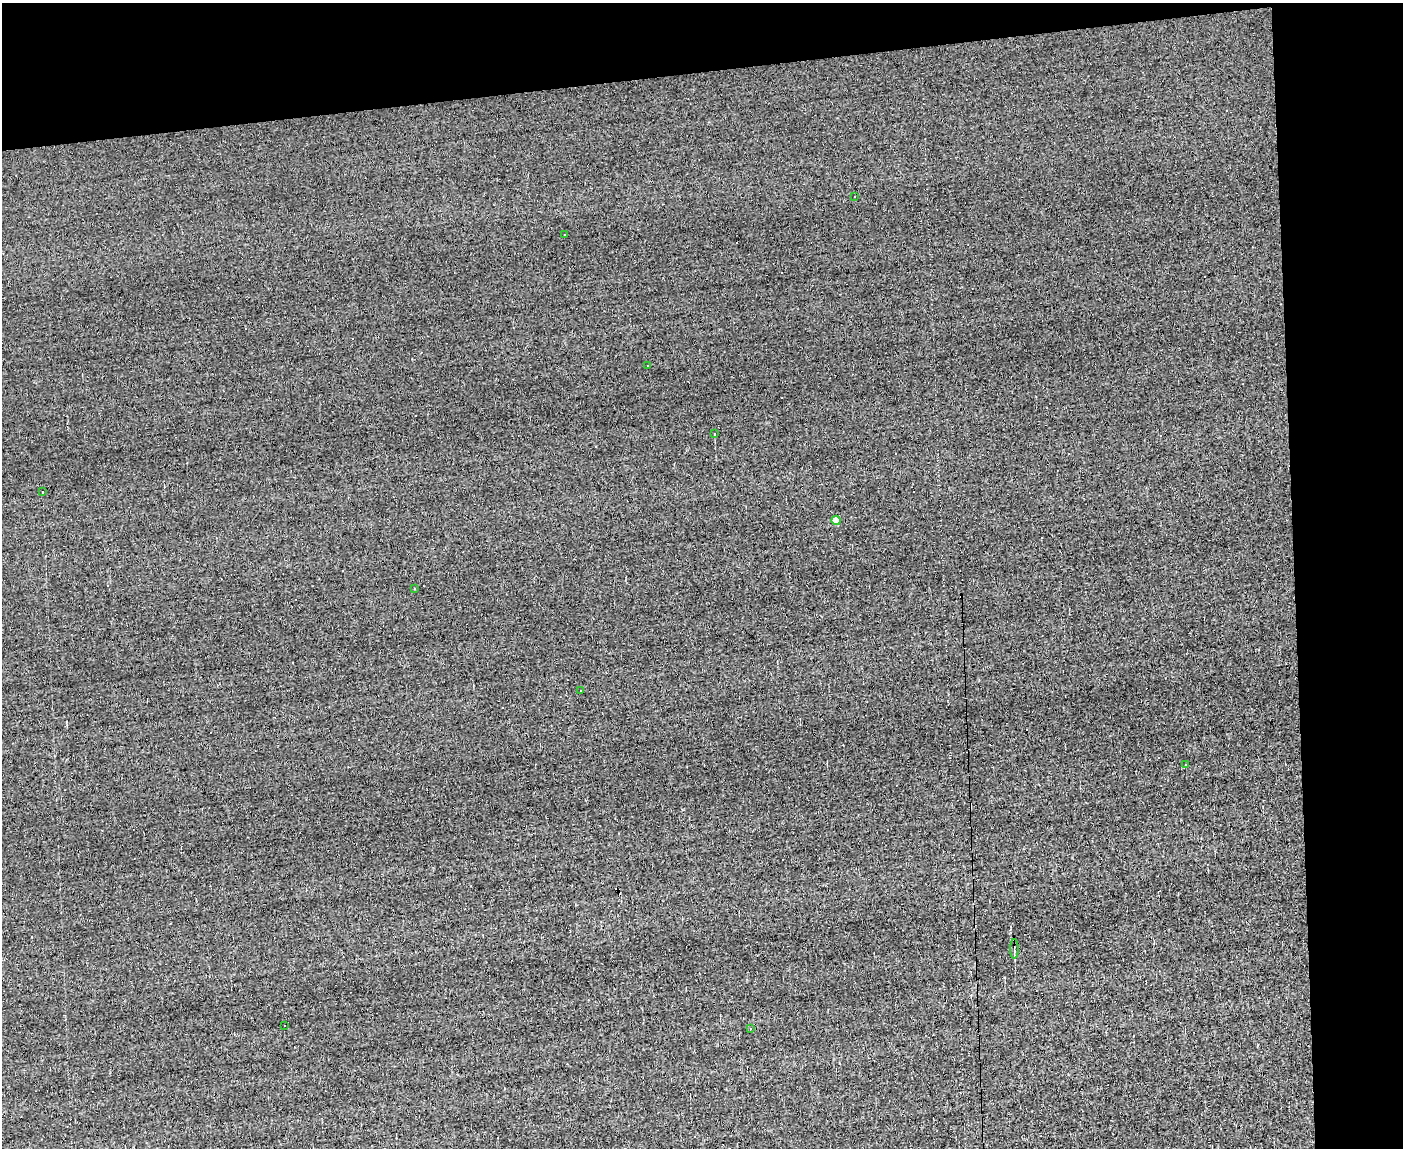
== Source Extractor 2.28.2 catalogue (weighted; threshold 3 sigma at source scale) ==
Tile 3 of 3 x 4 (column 3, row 1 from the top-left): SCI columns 2928-4328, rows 3437-4582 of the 4560 x 4582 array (HDU 1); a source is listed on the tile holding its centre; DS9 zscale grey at full resolution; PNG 1405 x 1150 px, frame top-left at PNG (2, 3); each listed source drawn as its Kron ellipse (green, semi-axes under 4 px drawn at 4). Shown black and unused: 14% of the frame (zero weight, under 3 of 5 exposures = <1% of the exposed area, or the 3 px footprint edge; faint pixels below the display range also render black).
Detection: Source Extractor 2.28.2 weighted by HDU 2 'WHT'; one run over the whole footprint, this tile lists its part. Background -0.00162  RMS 0.045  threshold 0.204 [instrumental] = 3 sigma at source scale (4.5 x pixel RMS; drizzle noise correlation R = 1.50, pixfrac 1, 0.05/0.05 arcsec/px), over >= 5 px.
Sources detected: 20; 8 cosmic-ray / hot-pixel residue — neither listed nor drawn; the other 12 listed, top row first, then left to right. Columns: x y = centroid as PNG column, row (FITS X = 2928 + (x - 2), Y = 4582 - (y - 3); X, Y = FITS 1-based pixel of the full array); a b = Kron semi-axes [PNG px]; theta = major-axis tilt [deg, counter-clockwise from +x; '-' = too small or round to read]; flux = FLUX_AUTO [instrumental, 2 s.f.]
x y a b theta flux
854 196 3 2 - 5.3
565 234 3 2 - 4.3
647 366 3 3 - 29
714 434 3 3 - 43
42 492 3 3 - 22
836 520 4 4 - 64
414 589 3 2 - 4.6
581 690 3 2 - 3.5
1186 765 3 3 - 20
1014 949 10 3 -90 6.2
284 1025 3 2 - 4.3
750 1029 4 2 - 3.1
Unlisted compact peaks at least as high as the median listed source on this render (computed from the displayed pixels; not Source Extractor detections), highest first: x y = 66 722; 1004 977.